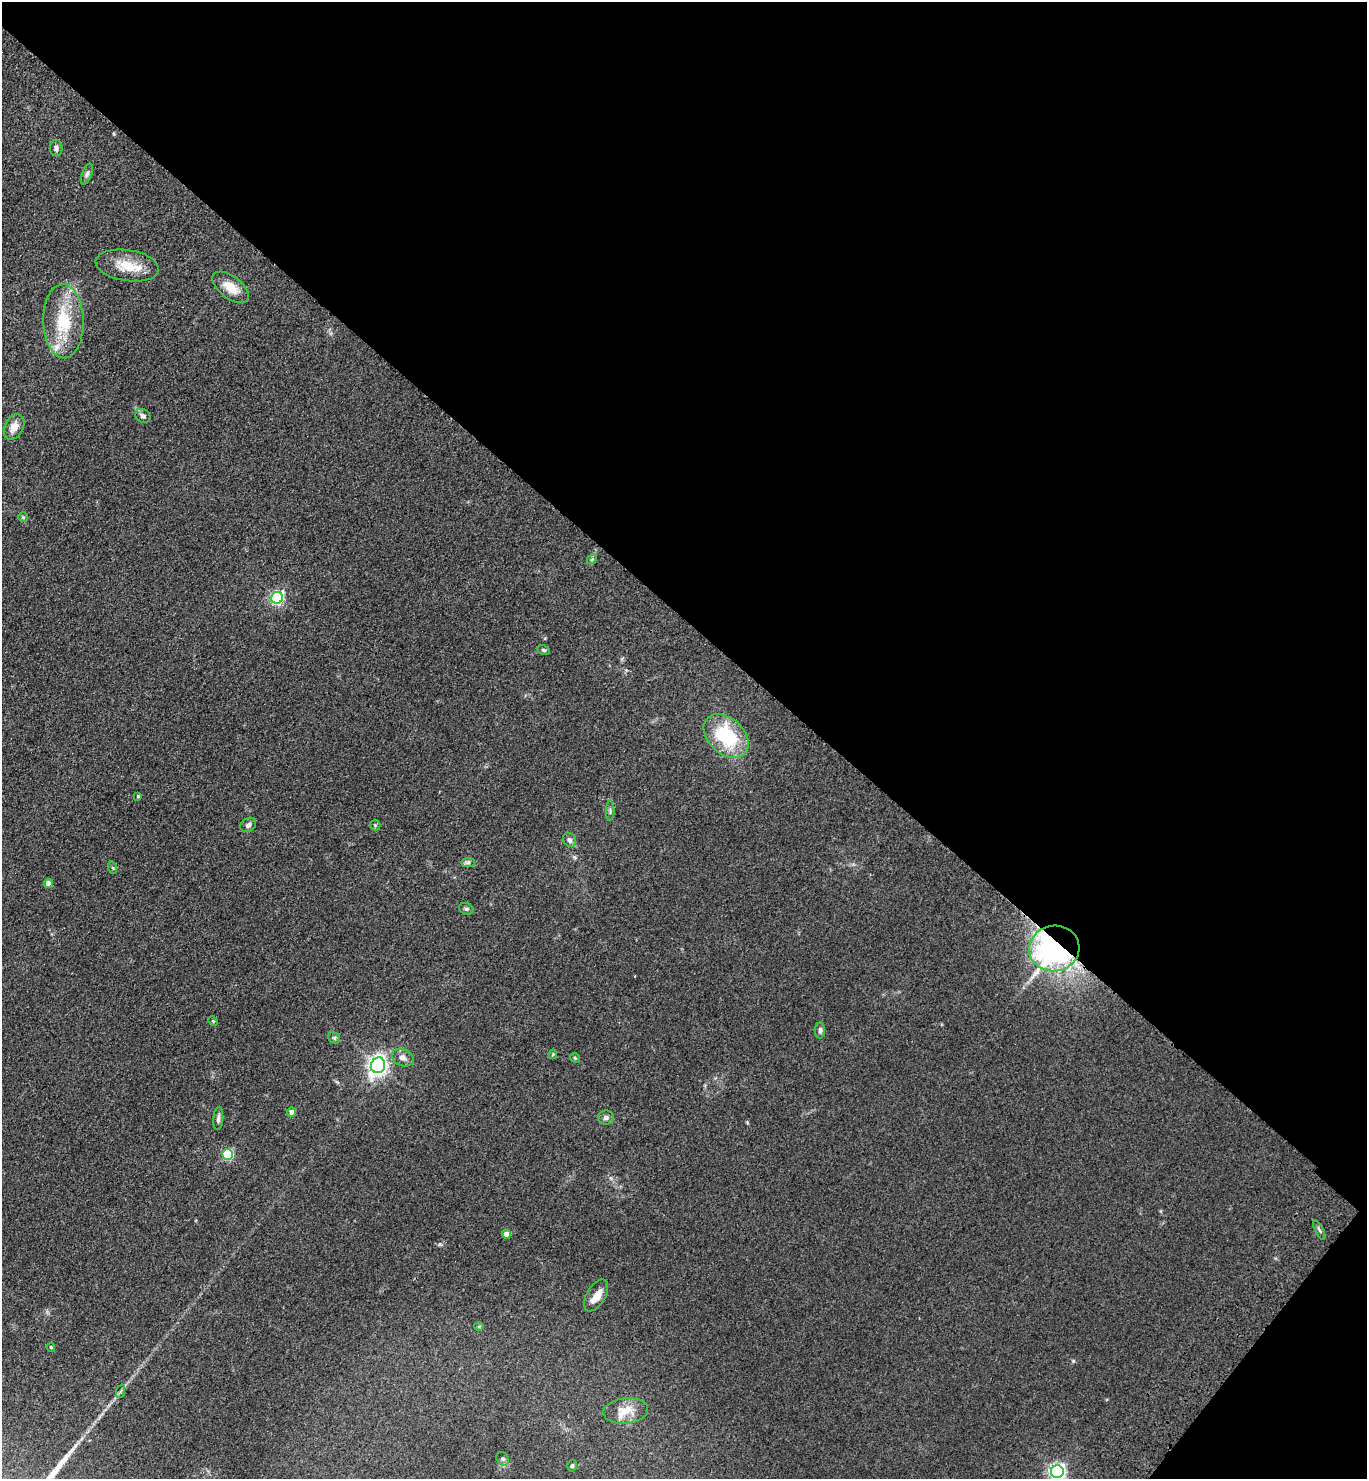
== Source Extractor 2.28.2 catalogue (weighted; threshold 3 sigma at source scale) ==
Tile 8 of 4 x 4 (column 4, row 2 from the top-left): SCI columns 4486-5850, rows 3040-4516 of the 6103 x 6077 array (HDU 1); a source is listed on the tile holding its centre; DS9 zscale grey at full resolution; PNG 1369 x 1481 px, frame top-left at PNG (2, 2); each listed source drawn as its Kron ellipse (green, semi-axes under 4 px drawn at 4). Shown black and unused: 43% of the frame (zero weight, under 3 of 4 exposures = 6% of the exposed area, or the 3 px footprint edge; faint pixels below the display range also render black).
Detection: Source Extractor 2.28.2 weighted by HDU 2 'WHT'; one run over the whole footprint, this tile lists its part. Background 0.0907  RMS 0.0088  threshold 0.0396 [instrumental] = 3 sigma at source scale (4.5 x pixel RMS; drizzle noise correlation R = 1.50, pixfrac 1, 0.05/0.05 arcsec/px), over >= 5 px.
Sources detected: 46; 3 inside a brighter listed object's ellipse — not listed separately; the other 43 listed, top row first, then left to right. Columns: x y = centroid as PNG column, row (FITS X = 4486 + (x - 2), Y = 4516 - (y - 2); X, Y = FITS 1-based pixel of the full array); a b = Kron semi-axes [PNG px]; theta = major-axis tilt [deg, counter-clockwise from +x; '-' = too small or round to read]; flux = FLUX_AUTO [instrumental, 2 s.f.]
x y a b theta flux
56 148 8 6 -88 3.2
87 174 11 5 69 2.4
127 265 32 15 -9 22
231 287 21 11 -38 15
63 321 37 20 -88 44
143 416 8 6 -35 2.8
14 427 13 9 62 7.4
23 517 5 5 - 1.3
592 559 6 4 46 1.2
277 598 6 6 - 160
544 650 7 4 -27 1.4
726 736 26 18 -43 59
138 796 4 4 - 0.91
610 811 10 3 90 1.4
248 825 8 6 35 2.7
375 825 5 5 - 1.2
569 840 7 6 - 2.7
468 863 7 4 0 1.7
113 868 6 4 -71 1.1
48 883 4 4 - 7.2
466 909 7 5 -21 1.9
1054 948 25 23 9 370
213 1021 5 3 - 0.89
820 1030 8 5 -90 2.5
334 1038 6 5 - 1.5
553 1054 5 4 - 0.97
403 1058 11 8 -24 5.1
575 1058 5 4 - 1
378 1065 8 7 - 380
292 1112 4 4 - 6.4
218 1118 11 5 86 3
606 1118 8 7 - 3.1
227 1154 5 5 - 67
1319 1230 10 3 -64 1.7
506 1234 4 4 - 7.3
596 1295 18 9 59 9
479 1326 5 3 - 0.77
51 1347 4 3 - 1.1
121 1391 7 4 70 1.4
626 1411 22 13 5 14
503 1459 7 5 -55 1.9
572 1466 6 4 73 1.4
1057 1472 6 6 - 310
Overlapping masked pixels (flux is a lower limit): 1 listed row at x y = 1054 948
Isophote crosses this tile's border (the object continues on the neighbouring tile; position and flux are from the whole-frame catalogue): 1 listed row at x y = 1057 1472